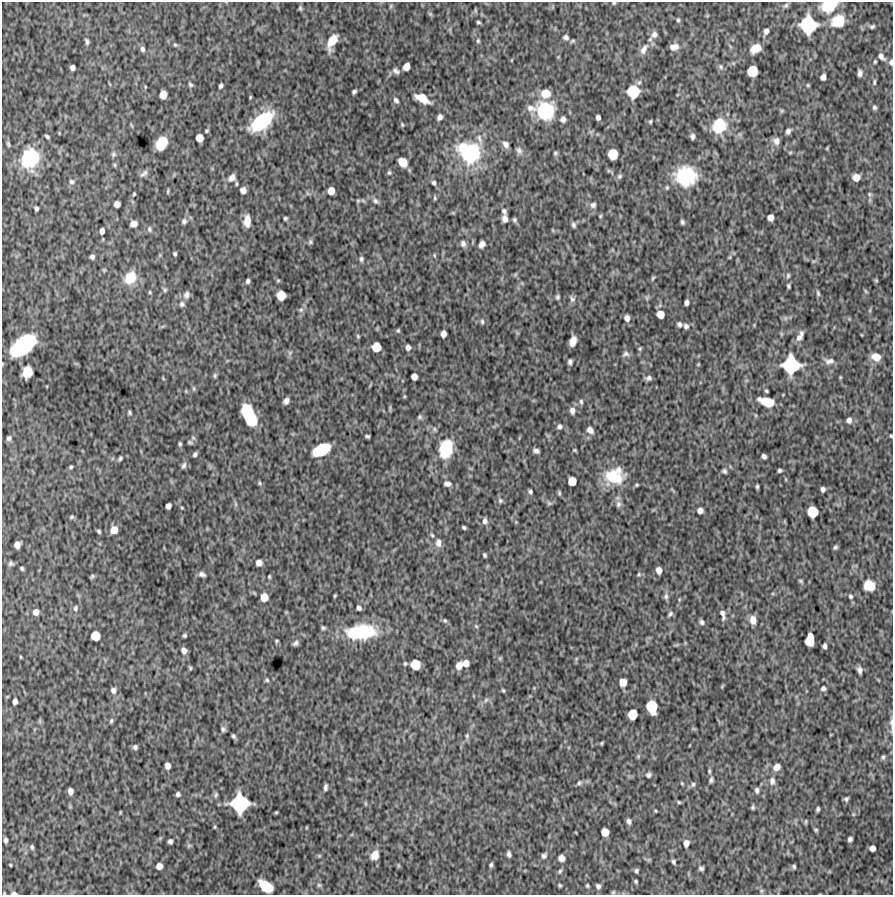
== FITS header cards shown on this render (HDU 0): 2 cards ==
NAXIS1  =                  891 /Length X axis
NAXIS2  =                  893 /Length Y axis

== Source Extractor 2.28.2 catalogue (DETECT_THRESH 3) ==
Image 891 x 893 px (HDU 0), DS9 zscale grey, 1 PNG px = 1 image px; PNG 895 x 897 px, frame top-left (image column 1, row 893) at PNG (2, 2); no overlay
Background 5950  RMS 190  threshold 568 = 3 sigma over >= 5 px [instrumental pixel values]
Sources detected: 350; all 350 listed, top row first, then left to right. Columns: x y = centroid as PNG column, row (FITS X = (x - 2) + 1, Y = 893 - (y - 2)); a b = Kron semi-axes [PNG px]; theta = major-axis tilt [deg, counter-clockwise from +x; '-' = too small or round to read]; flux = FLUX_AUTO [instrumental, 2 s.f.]
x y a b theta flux
614 3 4 3 - 1.5e+04
786 5 7 5 57 2.5e+04
829 5 13 8 22 6.0e+05
391 6 6 4 88 1.7e+04
300 8 7 4 -80 2.1e+04
430 14 6 5 - 1.8e+04
678 20 6 4 -89 2.1e+04
838 21 12 10 24 4.1e+05
478 22 3 3 - 2.0e+04
808 25 12 11 - 1.2e+06
872 26 7 5 17 2.7e+04
766 31 6 4 67 5.5e+04
654 34 8 7 - 5.7e+04
566 37 8 7 - 4.3e+04
650 39 6 5 - 2.1e+04
87 41 9 5 -76 3.1e+04
332 41 13 7 63 2.8e+05
478 41 6 5 - 2.1e+04
175 45 5 5 - 1.7e+04
674 47 11 7 8 8.5e+04
755 48 9 7 32 1.9e+05
142 49 6 5 - 3.5e+04
644 49 15 7 60 8.8e+04
881 56 10 6 -46 6.5e+04
558 57 4 4 - 1.1e+04
875 62 4 3 - 1.6e+04
891 62 7 5 -86 3.9e+04
406 67 6 5 - 1.3e+05
721 67 8 6 -50 3.1e+04
72 68 5 5 - 4.8e+04
396 71 10 6 -31 4.3e+04
752 71 8 7 - 4.2e+05
860 73 8 5 87 4.9e+04
823 77 5 5 - 7.3e+04
874 82 8 5 89 2.6e+04
190 85 6 5 - 2.5e+04
808 85 5 4 - 1.5e+04
221 86 5 4 - 3.6e+04
354 92 5 4 - 2.8e+04
633 92 9 9 - 6.4e+05
546 94 9 8 - 2.0e+05
163 95 6 6 - 1.8e+05
250 97 3 2 - 1.2e+04
422 98 12 6 -28 2.4e+05
396 100 7 5 -50 3.6e+04
874 107 6 5 - 2.8e+04
531 108 12 8 -13 7.0e+04
545 111 15 15 - 8.8e+05
782 111 6 5 - 1.7e+04
440 117 6 5 - 5.0e+04
598 117 5 4 - 4.4e+04
563 119 6 6 - 4.3e+04
262 121 21 11 39 1.1e+06
650 121 4 4 - 1.7e+04
402 124 6 4 -64 1.7e+04
719 126 14 12 65 4.9e+05
207 131 3 3 - 1.6e+04
788 131 6 5 - 4.7e+04
47 136 4 3 - 2.5e+04
692 136 5 4 - 3.8e+04
200 138 6 6 - 1.5e+05
479 139 19 7 -71 1.0e+05
776 141 9 8 - 6.8e+04
161 143 10 7 56 4.8e+05
8 144 9 4 -72 2.5e+04
506 144 9 7 -48 5.7e+04
827 148 6 3 72 1.1e+04
519 150 10 7 -56 4.7e+04
790 152 6 4 1 1.5e+04
470 153 23 19 -34 1.2e+06
555 153 5 4 - 2.1e+04
113 154 8 6 85 3.2e+04
613 154 7 7 - 3.8e+05
30 158 19 15 68 9.5e+05
403 162 8 7 - 1.8e+05
115 165 5 5 - 1.8e+04
609 171 7 4 -18 1.9e+04
144 173 12 6 41 4.5e+04
389 173 6 5 - 2.1e+04
620 176 7 6 - 2.8e+04
686 176 18 16 4 1.0e+06
232 177 9 7 49 7.0e+04
856 177 6 6 - 1.4e+05
72 182 8 7 - 3.6e+04
434 183 6 5 - 3.3e+04
236 184 7 3 -82 1.5e+04
667 187 6 4 76 1.9e+04
243 190 5 5 - 8.0e+04
168 191 7 3 85 1.6e+04
331 191 6 5 - 1.4e+05
307 193 7 4 -71 1.9e+04
134 194 4 3 - 1.8e+04
870 194 6 5 - 1.9e+04
435 198 6 4 -74 1.9e+04
358 201 6 5 - 1.9e+04
375 201 9 7 -29 4.3e+04
117 204 5 5 - 8.5e+04
593 205 8 7 - 5.0e+04
36 208 5 4 - 2.9e+04
504 211 7 6 - 3.0e+04
453 213 6 4 -18 1.3e+04
600 216 5 5 - 1.5e+04
771 217 6 5 - 9.1e+04
285 218 4 3 - 2.1e+04
505 219 7 5 -88 7.8e+04
515 220 6 5 - 2.5e+04
184 221 7 6 - 4.0e+04
247 221 10 6 88 1.5e+05
682 222 5 4 - 2.8e+04
134 224 6 5 - 8.2e+04
574 225 7 5 -76 3.2e+04
149 229 8 6 -71 3.5e+04
102 231 5 4 - 6.3e+04
310 242 7 6 - 2.6e+04
463 243 8 7 - 4.8e+04
482 244 7 6 - 6.1e+04
175 254 4 3 - 2.3e+04
160 255 6 4 72 1.8e+04
434 255 5 4 - 1.5e+04
92 257 5 4 - 3.9e+04
730 257 6 4 71 1.4e+04
361 259 7 5 -89 3.1e+04
515 275 6 4 46 1.8e+04
788 276 7 5 89 2.4e+04
130 277 14 11 54 3.0e+05
653 278 6 4 60 1.8e+04
278 280 5 5 - 1.6e+04
876 280 5 5 - 1.5e+04
248 281 4 4 - 3.6e+04
788 286 4 3 - 2.0e+04
165 290 7 5 -77 2.6e+04
150 292 5 4 - 1.5e+04
818 293 7 4 -81 2.3e+04
186 295 10 8 76 5.8e+04
281 295 7 7 - 2.8e+05
557 297 6 5 - 2.5e+04
572 299 10 7 -64 4.1e+04
686 303 5 4 - 4.7e+04
182 304 8 8 - 4.2e+04
301 310 7 5 21 3.1e+04
870 310 6 4 72 1.6e+04
660 314 6 6 - 1.8e+05
627 318 6 5 - 7.5e+04
785 318 6 6 - 3.1e+04
482 322 7 4 -88 2.4e+04
679 324 6 5 - 3.7e+04
754 325 4 4 - 1.1e+04
686 326 6 6 - 3.7e+04
398 330 6 4 69 1.8e+04
801 333 7 5 -79 3.1e+04
443 334 6 5 - 7.7e+04
862 335 4 2 - 8.6e+03
358 336 5 4 - 1.6e+04
799 338 9 7 38 5.7e+04
573 341 9 5 71 1.3e+05
23 345 21 11 39 1.7e+06
376 347 7 7 - 2.8e+05
408 347 6 5 - 5.2e+04
640 349 6 4 70 1.8e+04
290 353 7 6 - 3.0e+04
626 354 9 6 16 4.0e+04
876 357 10 8 -21 1.3e+05
829 361 14 8 -3 6.9e+04
570 362 5 4 - 3.4e+04
698 364 4 3 - 1.2e+04
791 365 12 12 - 1.2e+06
27 372 9 7 75 2.7e+05
215 376 7 5 90 2.2e+04
414 376 5 5 - 1.0e+05
840 377 5 3 - 1.2e+04
163 378 5 3 - 1.3e+04
649 378 6 5 - 3.8e+04
194 388 8 4 -81 2.0e+04
766 391 3 3 - 1.7e+04
404 396 6 3 -72 1.5e+04
286 401 6 5 - 5.5e+04
581 402 7 5 -76 2.7e+04
767 402 13 7 -17 3.5e+05
390 408 10 3 90 1.8e+04
572 411 9 7 -89 6.0e+04
129 412 5 4 - 2.3e+04
249 415 18 8 -66 9.4e+05
755 415 6 4 -71 1.4e+04
420 417 6 6 - 2.4e+04
849 420 6 5 - 5.9e+04
559 427 6 6 - 4.0e+04
434 429 7 5 -39 2.4e+04
590 430 8 6 -47 6.9e+04
367 436 4 3 - 2.3e+04
891 436 3 3 - 1.4e+04
9 438 6 5 - 3.1e+04
190 442 8 5 -11 2.3e+04
180 444 6 4 -81 2.1e+04
446 449 15 10 76 7.1e+05
321 450 14 8 27 7.5e+05
575 450 4 3 - 1.5e+04
536 451 6 4 -21 4.2e+04
195 454 5 4 - 2.9e+04
764 456 5 4 - 4.1e+04
120 458 5 4 - 2.3e+04
184 466 9 5 63 3.5e+04
71 467 4 3 - 2.0e+04
780 470 4 3 - 2.6e+04
724 471 5 4 - 2.8e+04
614 476 24 19 12 4.3e+05
572 481 6 6 - 2.0e+05
259 483 5 4 - 1.7e+04
447 484 9 6 -4 5.1e+04
637 485 4 3 - 1.7e+04
757 487 4 3 - 2.1e+04
823 489 5 4 - 3.8e+04
530 492 5 4 - 2.8e+04
559 493 6 4 -81 2.0e+04
500 501 7 7 - 3.4e+04
549 503 7 5 -12 2.5e+04
235 504 8 4 -81 2.3e+04
618 504 9 7 75 4.6e+04
168 506 5 5 - 6.7e+04
182 508 5 3 - 1.2e+04
700 510 5 5 - 7.2e+04
813 512 8 7 - 4.2e+05
72 517 5 5 - 2.1e+04
485 521 8 6 -88 5.1e+04
516 522 4 4 - 1.1e+04
464 527 4 3 - 2.3e+04
114 530 7 6 - 1.5e+05
99 531 4 3 - 2.4e+04
432 535 5 4 - 1.8e+04
438 543 11 7 88 7.0e+04
17 545 6 5 - 9.4e+04
835 547 4 3 - 2.4e+04
485 555 4 3 - 2.4e+04
11 563 5 5 - 2.7e+04
259 563 5 5 - 6.8e+04
22 568 4 3 - 2.0e+04
659 570 6 5 - 8.7e+04
202 574 7 5 -16 4.2e+04
639 574 5 5 - 1.9e+04
92 576 5 3 - 2.1e+04
269 577 3 3 - 1.4e+04
801 581 6 4 -27 1.8e+04
869 586 9 8 - 2.3e+05
335 596 3 2 - 1.3e+04
666 596 8 6 89 3.5e+04
851 596 6 5 - 2.7e+04
264 597 7 6 - 1.4e+05
75 608 8 6 77 3.8e+04
359 608 5 4 - 4.0e+04
36 612 6 6 - 9.1e+04
670 614 7 5 46 2.8e+04
723 614 12 5 -79 6.0e+04
753 620 9 7 -80 1.1e+05
445 621 6 5 - 2.3e+04
702 622 6 5 - 3.4e+04
476 626 6 4 -45 1.6e+04
323 628 4 3 - 2.1e+04
361 632 30 14 5 8.9e+05
185 635 4 3 - 2.0e+04
95 636 7 7 - 2.6e+05
810 640 10 6 83 4.0e+05
276 641 3 3 - 1.6e+04
296 643 5 4 - 3.4e+04
825 646 5 4 - 4.3e+04
184 650 6 5 - 6.9e+04
21 657 4 3 - 1.2e+04
500 658 5 5 - 1.7e+04
576 659 7 4 72 1.7e+04
405 663 5 4 - 1.7e+04
466 663 6 6 - 1.2e+05
415 664 7 7 - 3.3e+05
459 666 7 6 - 1.1e+05
190 668 5 4 - 1.8e+04
860 670 6 4 -80 4.4e+04
267 680 5 5 - 2.1e+04
623 682 7 6 - 1.0e+05
722 686 6 3 46 1.3e+04
823 688 6 6 - 4.1e+04
113 690 8 7 - 5.0e+04
503 690 4 3 - 1.6e+04
486 700 7 5 46 2.9e+04
15 702 5 4 - 5.7e+04
652 707 10 8 -77 5.2e+05
632 714 7 7 - 3.1e+05
40 721 7 4 -90 1.8e+04
111 721 6 4 79 2.2e+04
891 723 16 4 -85 4.8e+04
223 729 5 4 - 2.8e+04
694 729 7 4 -18 1.6e+04
233 736 4 3 - 2.5e+04
467 736 8 5 90 2.8e+04
602 743 5 4 - 1.5e+04
135 747 5 5 - 3.7e+04
638 756 6 4 -80 1.9e+04
883 757 6 5 - 2.4e+04
168 766 5 5 - 7.5e+04
777 767 8 6 37 1.0e+05
709 771 6 4 -81 2.0e+04
648 775 7 6 - 3.3e+04
711 780 7 4 75 2.9e+04
772 781 10 7 85 6.8e+04
579 783 8 5 36 2.8e+04
682 783 5 4 - 1.4e+04
693 784 7 6 - 2.8e+04
325 787 6 3 82 3.4e+04
757 790 7 5 -90 3.6e+04
70 791 6 5 - 6.9e+04
178 794 4 4 - 3.3e+04
216 795 8 5 79 2.3e+04
846 799 5 4 - 2.7e+04
679 802 5 4 - 1.5e+04
240 803 12 12 - 1.4e+06
365 803 6 4 -72 1.5e+04
753 807 5 4 - 2.3e+04
818 809 4 3 - 2.5e+04
655 811 3 2 - 1.3e+04
120 812 4 2 - 9.4e+03
276 812 3 3 - 1.4e+04
629 821 5 4 - 4.1e+04
806 821 6 4 84 1.7e+04
215 827 4 4 - 1.4e+04
816 830 4 3 - 1.7e+04
605 832 6 6 - 1.8e+05
850 839 5 4 - 3.6e+04
5 840 5 3 - 3.4e+04
170 841 5 4 - 4.1e+04
686 843 7 5 77 8.5e+04
32 847 5 3 - 2.2e+04
872 848 5 5 - 8.5e+04
509 854 6 4 -74 3.9e+04
375 855 10 8 61 1.4e+05
319 856 5 4 - 1.4e+04
544 856 8 6 50 3.6e+04
561 858 6 6 - 7.7e+04
674 862 5 4 - 2.8e+04
10 865 3 2 - 1.1e+04
491 865 5 4 - 2.7e+04
159 866 5 5 - 9.8e+04
794 866 4 4 - 2.2e+04
701 868 5 4 - 3.1e+04
560 871 7 5 61 2.4e+04
636 871 5 4 - 2.5e+04
636 881 4 3 - 1.8e+04
319 885 6 6 - 2.2e+04
560 885 4 4 - 1.9e+04
266 886 12 7 -36 4.1e+05
587 886 4 4 - 1.8e+04
598 886 6 5 - 3.9e+04
761 891 6 4 90 1.9e+04
613 892 5 4 - 1.7e+04
14 893 5 2 - 3.7e+04
At the frame edge (FLAGS 8, measured only in part): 7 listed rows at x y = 614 3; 829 5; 891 62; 27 372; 891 436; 891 723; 14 893